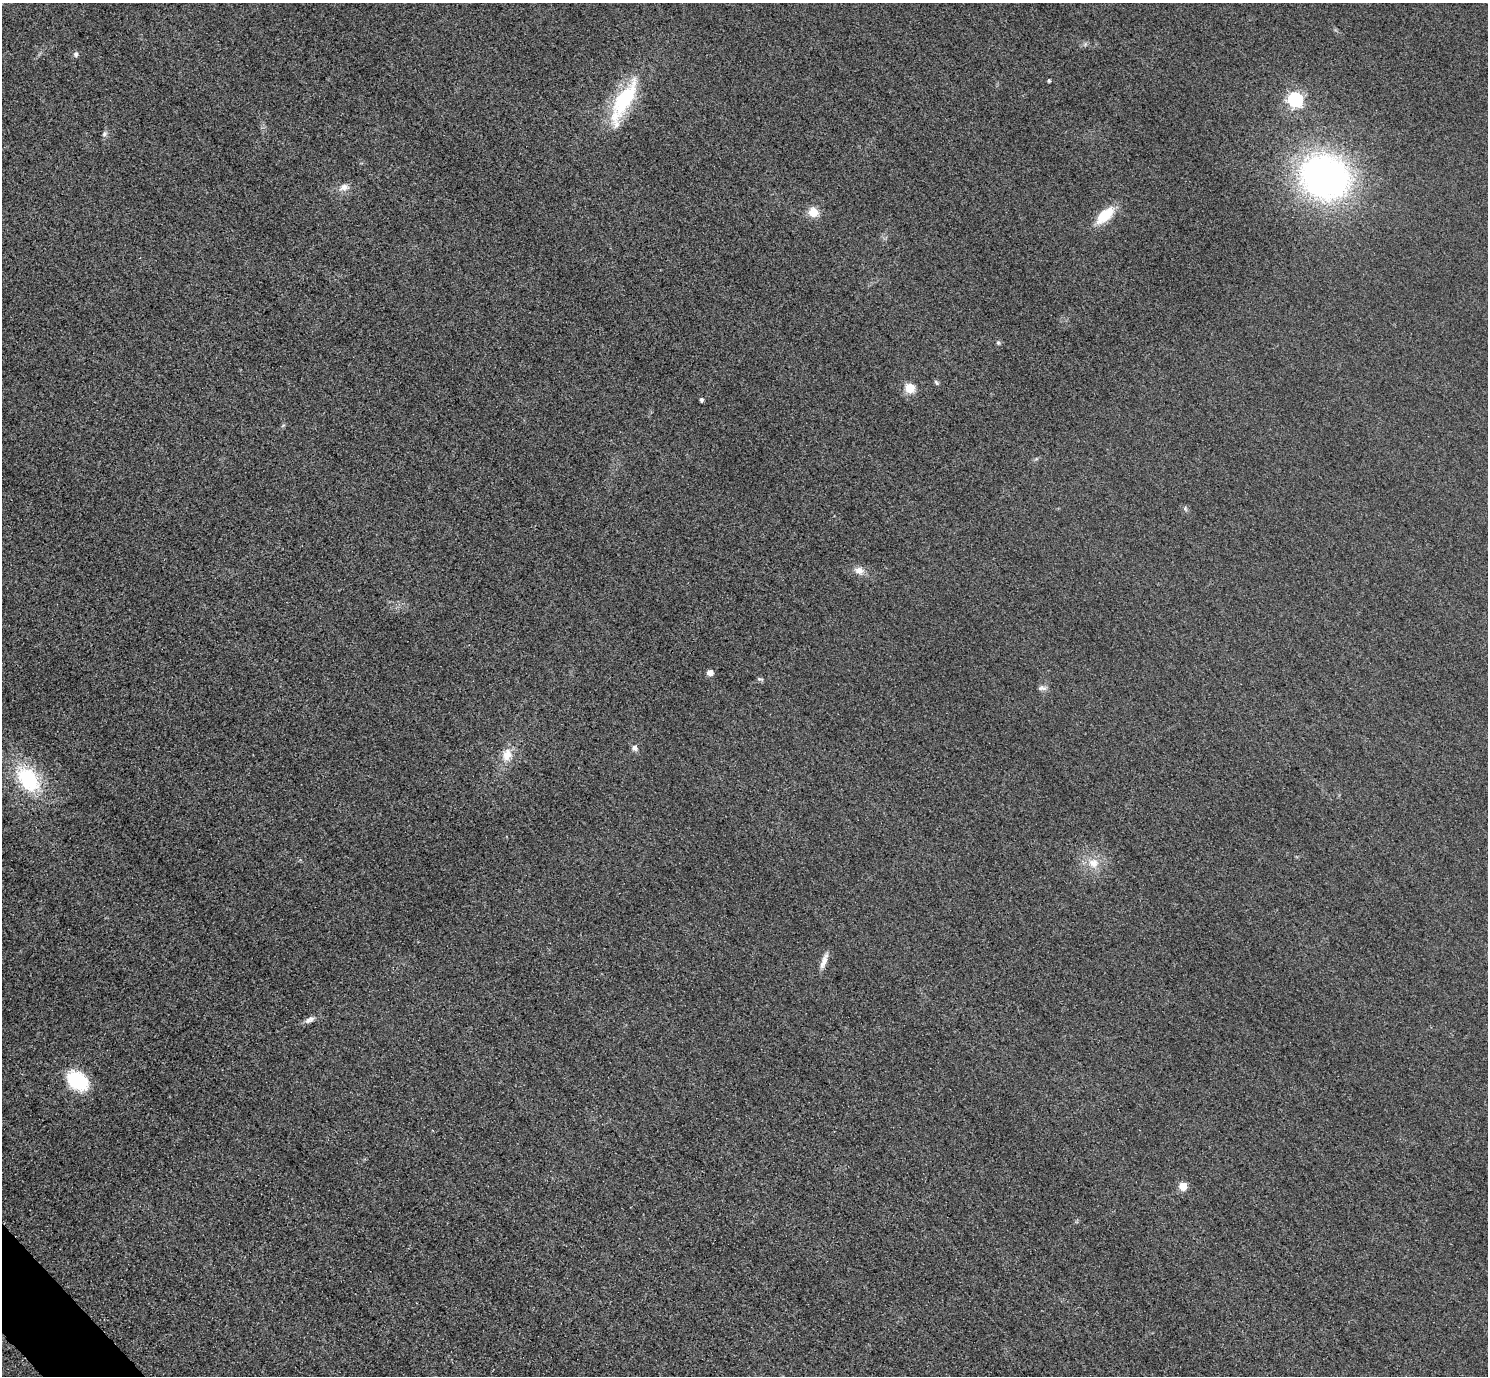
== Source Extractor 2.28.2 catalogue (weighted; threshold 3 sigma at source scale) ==
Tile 7 of 4 x 4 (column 3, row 2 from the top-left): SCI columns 3004-4489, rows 2930-4303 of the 6005 x 6003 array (HDU 1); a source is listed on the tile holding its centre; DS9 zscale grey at full resolution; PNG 1490 x 1378 px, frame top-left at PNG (2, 3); no overlay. Shown black and unused: <1% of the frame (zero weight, under 3 of 4 exposures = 3% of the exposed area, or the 3 px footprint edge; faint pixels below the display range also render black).
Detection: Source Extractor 2.28.2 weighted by HDU 2 'WHT'; one run over the whole footprint, this tile lists its part. Background 0.052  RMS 0.016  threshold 0.0723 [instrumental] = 3 sigma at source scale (4.5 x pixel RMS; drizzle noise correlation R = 1.50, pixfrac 1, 0.05/0.05 arcsec/px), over >= 5 px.
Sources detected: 26; all 26 listed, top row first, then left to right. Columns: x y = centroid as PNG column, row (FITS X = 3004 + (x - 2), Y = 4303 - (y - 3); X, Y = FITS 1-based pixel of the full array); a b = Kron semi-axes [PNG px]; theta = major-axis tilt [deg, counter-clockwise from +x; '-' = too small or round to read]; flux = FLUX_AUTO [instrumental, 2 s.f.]
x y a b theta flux
76 54 7 6 - 3.9
1049 81 3 3 - 2.8
624 99 57 20 62 120
1295 99 7 6 - 320
104 134 7 6 - 3.9
1325 177 49 42 -21 570
344 187 13 8 18 10
813 212 9 9 - 23
1105 215 24 11 43 40
998 343 6 4 -69 2.4
936 382 7 5 -58 2.7
910 388 5 5 - 76
701 400 4 4 - 3.6
1185 508 7 4 -58 2.6
859 570 12 9 -10 11
710 673 5 5 - 14
760 679 8 4 -17 2.6
1042 688 12 6 -4 5.4
635 748 8 7 - 5.8
507 755 17 11 76 21
28 779 35 24 -53 110
1093 863 15 12 -17 22
824 961 22 6 69 11
310 1019 14 7 28 7.7
78 1081 23 16 -37 89
1183 1186 5 5 - 41